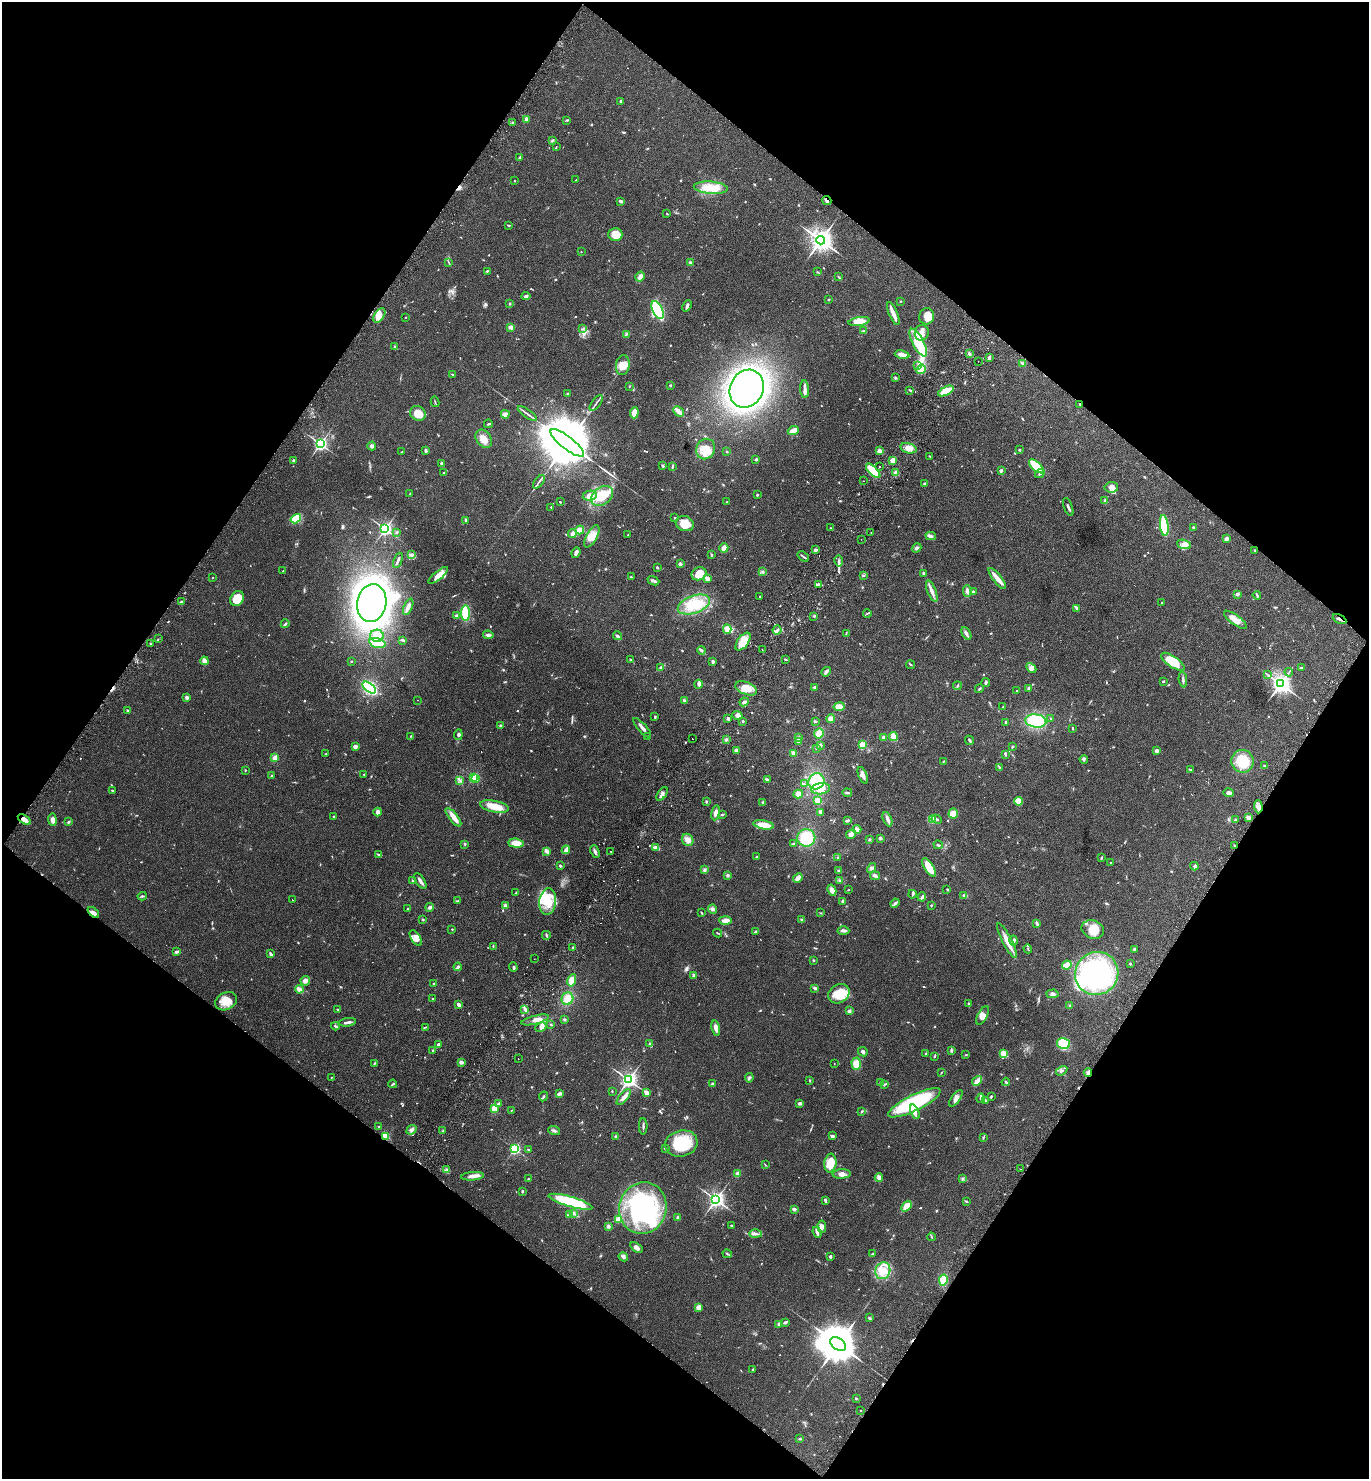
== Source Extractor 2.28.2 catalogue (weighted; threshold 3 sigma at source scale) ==
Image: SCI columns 204-5669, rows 41-5946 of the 6012 x 5983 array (HDU 1 of 3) = the unmasked area's bounding box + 8 px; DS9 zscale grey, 4 x 4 block average (1 PNG px = mean of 4 x 4 image px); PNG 1371 x 1481 px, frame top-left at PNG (2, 2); each listed source drawn as its Kron ellipse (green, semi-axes under 4 px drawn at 4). Shown black and unused: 49% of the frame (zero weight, under 2 of 3 exposures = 3% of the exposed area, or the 3 px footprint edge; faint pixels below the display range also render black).
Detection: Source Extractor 2.28.2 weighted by HDU 2 'WHT'. Background 0.086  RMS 0.0078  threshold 0.0351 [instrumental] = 3 sigma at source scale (4.5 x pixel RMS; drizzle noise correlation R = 1.50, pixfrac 1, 0.05/0.05 arcsec/px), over >= 5 px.
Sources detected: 911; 7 too faint to see at this stretch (4 x 4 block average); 7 inside a brighter object's white glare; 9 cosmic-ray / hot-pixel residue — neither listed nor drawn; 18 coinciding with a brighter row at this scale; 57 inside a brighter listed object's ellipse — not listed separately; of the other 813, all 500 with FLUX_AUTO >= 2.75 (the completeness limit of this list) listed and drawn (313 fainter detections not listed), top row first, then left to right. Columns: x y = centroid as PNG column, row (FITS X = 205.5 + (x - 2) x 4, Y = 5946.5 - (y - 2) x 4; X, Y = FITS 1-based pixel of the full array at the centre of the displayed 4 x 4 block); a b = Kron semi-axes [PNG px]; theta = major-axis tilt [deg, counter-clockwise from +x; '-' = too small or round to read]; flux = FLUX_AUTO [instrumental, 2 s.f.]
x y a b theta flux
621 101 2 2 - 18
526 119 3 2 - 14
567 120 3 2 - 3.4
513 123 2 2 - 6.5
552 141 3 2 - 2.8
556 147 3 2 - 3.2
520 157 3 2 - 4.1
576 180 4 2 - 2.8
514 181 2 2 - 2.8
711 188 17 6 -5 72
827 200 5 2 - 11
621 201 4 2 - 13
667 214 3 2 - 3.1
509 225 3 2 - 3.4
615 234 7 6 - 69
821 240 4 4 - 4800
581 252 2 2 - 4.4
449 263 3 2 - 3
691 263 4 3 - 7.3
487 271 3 2 - 4.7
817 272 2 2 - 3.6
640 277 5 3 - 20
839 277 4 2 - 3.7
526 296 4 2 - 8.3
828 299 2 2 - 3.7
900 301 2 2 - 4.1
510 304 3 2 - 3.6
687 306 6 2 65 15
658 310 10 5 -64 480
893 313 12 2 -67 55
379 315 8 5 57 28
927 316 8 7 - 47
405 317 2 2 - 4.9
859 321 11 4 10 61
511 327 3 2 - 26
582 329 2 2 - 3.1
864 331 3 2 - 4.4
922 333 8 7 - 35
626 334 4 2 - 5.5
918 343 15 5 -62 210
395 346 2 2 - 4.1
969 354 3 2 - 12
902 355 7 3 -12 38
989 358 4 2 - 16
978 361 2 2 - 3.8
1023 364 3 2 - 8
623 365 10 7 82 47
918 366 2 2 - 4
921 369 5 3 - 18
452 374 3 2 - 3.2
895 378 3 3 - 5.3
670 385 3 2 - 3.5
629 386 2 2 - 3
747 389 19 16 64 1900
805 389 9 3 -86 19
910 390 4 2 - 5.7
946 391 8 3 26 100
567 394 3 2 - 4.5
435 402 5 2 - 3.4
596 403 9 2 52 9.1
1080 404 3 2 - 3
678 411 6 2 -43 43
418 413 8 7 - 67
634 413 5 4 - 31
505 414 4 3 - 21
527 414 11 2 -35 13
488 424 4 2 - 4.4
793 430 5 3 - 37
484 439 10 7 -56 41
567 443 21 6 -38 69000
320 444 2 2 - 1500
372 446 4 4 - 11
908 448 8 5 -16 31
706 449 10 9 - 61
426 450 3 2 - 10
1019 450 2 2 - 5.8
727 451 2 2 - 5.2
879 451 4 4 - 12
402 452 3 2 - 4.1
930 456 3 2 - 2.8
756 459 2 2 - 22
293 460 2 2 - 17
893 460 2 2 - 140
441 463 2 2 - 15
662 465 3 2 - 3.9
879 466 2 2 - 4.8
1036 466 9 4 -42 140
672 467 4 2 - 5.4
873 471 9 4 -46 140
1001 471 2 2 - 36
443 473 2 2 - 14
896 473 2 2 - 130
1040 473 5 3 - 9.3
863 481 2 2 - 5.7
539 482 8 2 51 10
925 484 2 2 - 42
1111 487 7 5 7 25
410 494 3 2 - 3.3
757 495 3 2 - 4.6
590 496 7 5 10 27
602 496 12 8 37 120
1105 501 4 3 - 6.7
560 502 2 2 - 4.2
727 502 3 2 - 2.8
551 507 2 2 - 2.9
1068 507 9 2 -68 9.9
675 518 3 2 - 5
296 519 5 3 - 96
466 520 3 2 - 8.1
685 524 9 7 -21 78
1164 526 10 4 -84 220
1193 527 2 2 - 10
830 528 2 2 - 2.9
385 529 2 2 - 1300
580 530 4 3 - 41
396 532 3 2 - 4.7
871 532 2 2 - 3.6
572 533 4 3 - 13
628 535 2 2 - 4.1
592 536 12 5 61 42
931 536 5 4 - 11
861 539 2 2 - 3.8
1226 539 3 2 - 21
1184 544 7 4 -19 21
724 548 5 3 - 27
917 548 5 3 - 8.3
815 550 2 2 - 14
1255 550 2 2 - 3.1
576 552 5 2 - 16
411 555 3 3 - 8.2
711 555 3 2 - 4.1
803 557 6 2 -39 6.3
398 560 8 2 68 12
839 561 5 2 - 9.8
680 564 3 2 - 14
657 567 2 2 - 6.1
283 571 2 2 - 2.9
763 572 3 2 - 4.5
924 573 3 2 - 10
699 574 7 6 - 78
438 575 12 3 39 50
863 575 3 2 - 4.6
213 577 2 2 - 3.3
631 577 4 2 - 4.7
707 578 4 3 - 22
997 578 13 3 -52 38
653 581 6 2 -22 13
819 585 4 2 - 26
932 591 11 3 -69 26
967 591 6 3 -87 14
973 592 3 2 - 21
1237 594 2 2 - 37
1257 595 4 2 - 5.9
760 596 2 2 - 3.4
237 599 8 6 54 78
181 602 2 2 - 3.7
372 603 19 14 79 2400
1162 603 2 2 - 3.4
694 604 17 8 20 140
408 607 9 3 67 20
1077 608 3 3 - 6.8
465 613 8 4 -90 140
867 613 4 2 - 4.5
456 616 3 2 - 9.5
814 616 2 2 - 2.8
1340 619 7 2 -27 11
1235 620 14 5 -36 47
285 624 4 2 - 9.7
727 629 4 3 - 45
777 630 4 2 - 7.5
846 633 3 2 - 3.3
966 633 7 3 -59 13
488 635 5 3 - 11
377 636 7 6 - 42
617 636 5 2 - 10
158 639 2 2 - 6.4
403 640 4 2 - 7.3
743 642 10 5 53 79
377 643 8 4 -13 69
150 644 2 2 - 3.5
762 649 2 2 - 8.8
701 650 4 2 - 10
785 659 2 2 - 4.5
630 660 3 2 - 4.5
204 661 4 3 - 32
351 661 2 2 - 8.9
713 662 3 2 - 9.6
1173 662 14 5 -34 88
910 664 4 2 - 3.6
661 667 3 3 - 6.8
1031 668 6 3 -46 12
1301 668 3 2 - 4.1
826 672 5 3 - 9
1289 672 4 2 - 3.3
1268 675 3 2 - 3.7
1183 680 8 2 -85 9.3
1163 681 2 2 - 4.6
986 682 4 2 - 7
698 684 4 3 - 14
1280 684 3 3 - 3700
957 686 4 2 - 5.6
369 687 8 4 -38 530
815 687 3 2 - 7.8
746 688 11 6 -20 63
979 688 4 2 - 4.9
1029 688 3 2 - 8.5
1017 691 4 2 - 4.3
187 697 2 2 - 15
417 700 2 2 - 4.9
684 701 3 2 - 4.7
744 702 5 2 - 11
839 707 5 4 - 35
1003 707 3 2 - 3.8
127 710 3 2 - 3.8
737 715 5 4 - 18
655 717 2 2 - 5.7
728 718 3 2 - 12
1051 718 2 2 - 3.1
831 719 4 4 - 21
815 721 3 2 - 6.5
1036 721 10 6 -7 210
743 722 2 2 - 3.4
1006 722 3 2 - 6.8
501 725 4 2 - 5.7
642 728 12 2 -48 23
1072 728 3 2 - 4.5
819 734 5 4 - 51
458 735 5 3 - 8.9
411 736 2 2 - 3.1
893 736 4 3 - 43
648 737 3 2 - 4.5
798 738 4 3 - 11
883 738 3 3 - 14
692 739 2 2 - 4.7
726 739 3 2 - 10
969 740 4 2 - 7.1
798 742 4 3 - 6.2
820 745 3 2 - 10
862 745 2 2 - 240
355 746 4 3 - 14
1012 747 3 2 - 3.3
816 748 2 2 - 3.5
736 750 3 2 - 24
1157 751 2 2 - 62
793 753 3 3 - 16
326 754 2 2 - 5.1
1005 755 3 2 - 3.9
275 758 3 3 - 21
1084 759 4 2 - 9.9
944 761 2 2 - 3
1243 761 11 11 - 120
1265 766 4 2 - 6.5
999 767 4 2 - 6.3
245 770 2 2 - 2.9
1190 770 3 2 - 4.1
364 774 2 2 - 5.5
863 775 9 3 -67 24
272 776 2 2 - 6.7
473 778 2 2 - 370
475 778 2 2 - 140
460 780 3 2 - 4.8
767 780 3 2 - 13
816 781 8 7 - 110
804 784 4 2 - 5.1
821 789 9 5 8 37
112 791 3 2 - 4.5
847 793 5 2 - 6.2
1229 793 5 3 - 20
662 794 7 3 56 15
798 794 4 4 - 31
817 801 3 3 - 32
1018 801 4 4 - 60
706 802 3 2 - 5.5
763 802 3 2 - 3.5
494 806 14 5 -10 76
1258 807 6 4 -86 19
378 812 4 3 - 15
821 812 3 3 - 16
716 813 7 3 81 20
953 813 5 4 - 41
722 814 3 2 - 5
334 816 3 2 - 3
453 817 11 3 -52 40
1248 817 2 2 - 77
24 819 7 3 -33 30
887 819 7 3 -66 17
933 819 3 3 - 41
937 819 5 2 - 5.9
52 820 6 4 -86 21
1235 820 4 2 - 5.3
847 821 3 2 - 9
68 822 3 2 - 6.6
764 825 10 3 -10 66
857 829 4 3 - 18
851 834 5 3 - 26
806 838 9 8 - 150
880 838 2 2 - 17
870 839 3 3 - 4.7
688 840 6 5 - 27
516 843 8 4 -4 58
465 844 3 2 - 4
793 844 2 2 - 2.8
938 845 5 2 - 6.3
1235 846 3 2 - 4.4
656 848 2 2 - 21
566 850 4 3 - 20
547 851 3 2 - 29
595 852 6 2 -66 16
611 852 2 2 - 13
379 855 3 2 - 5.9
757 857 2 2 - 7
838 857 2 2 - 5.7
1101 858 3 2 - 6.2
1110 863 2 2 - 4.5
560 866 2 2 - 8.9
1194 866 4 3 - 6.8
929 867 10 4 -57 71
871 868 5 3 - 11
704 870 3 3 - 9.1
838 871 3 2 - 3.9
728 875 3 3 - 7.4
875 876 5 3 - 13
798 878 5 3 - 27
840 880 3 2 - 3.6
413 881 4 2 - 4.4
420 881 9 2 -58 18
947 889 3 2 - 3.9
832 890 6 4 -62 28
848 890 3 2 - 2.9
516 893 4 2 - 3.9
912 894 4 2 - 6
964 895 4 2 - 5.9
142 896 4 2 - 5
922 897 4 3 - 9.4
292 900 2 2 - 15
458 901 3 2 - 4.6
843 901 3 2 - 8
548 902 13 8 83 85
895 903 4 2 - 13
505 905 3 3 - 9.7
931 905 3 2 - 3.2
430 907 4 3 - 9.3
408 909 2 2 - 9.5
713 909 5 4 - 13
93 912 6 3 -42 16
701 913 3 2 - 4.3
820 913 3 2 - 2.8
423 919 2 2 - 2.8
802 919 3 2 - 4.6
726 920 6 3 -2 33
1037 923 4 2 - 11
452 929 2 2 - 3
1093 929 11 9 -22 76
843 931 6 2 -2 15
756 932 3 2 - 3.8
718 933 4 2 - 3.5
546 935 4 2 - 5.5
416 938 9 4 -58 32
1007 940 19 5 -63 50
1014 941 5 3 - 8.5
493 946 3 2 - 3.1
573 947 2 2 - 3.2
1028 949 4 2 - 4.1
1135 949 3 3 - 9.8
176 952 4 2 - 11
271 954 3 2 - 9.1
534 959 2 2 - 2.9
813 960 2 2 - 5.8
1130 964 2 2 - 7.7
1067 965 5 3 - 93
458 967 4 2 - 12
513 967 5 2 - 5.9
1097 973 22 21 - 840
694 975 3 2 - 7.7
572 980 6 3 77 50
305 981 5 4 - 19
434 984 2 2 - 6.9
815 988 4 2 - 11
299 989 4 3 - 23
839 994 11 9 35 110
1052 994 6 3 3 12
433 999 3 2 - 3.9
567 999 6 6 - 49
226 1001 11 8 25 57
968 1003 3 2 - 4.8
458 1005 4 3 - 17
1070 1005 3 2 - 4.1
337 1009 2 2 - 6
525 1009 4 2 - 7.2
849 1011 4 3 - 10
982 1016 10 4 62 29
535 1020 14 3 14 30
564 1020 3 2 - 7.5
348 1022 8 2 9 18
551 1025 3 2 - 3.5
335 1026 4 2 - 5.7
425 1027 3 2 - 3.6
541 1027 6 3 26 12
716 1028 8 3 -79 22
438 1044 2 2 - 32
650 1044 3 3 - 6.2
1063 1044 6 5 - 120
952 1050 3 3 - 5.3
433 1051 2 2 - 3.1
863 1052 5 3 - 8.7
926 1054 3 2 - 6.4
1004 1054 4 3 - 68
966 1055 3 2 - 3.6
934 1056 3 2 - 4.3
518 1059 2 2 - 3.2
461 1062 4 3 - 12
374 1063 4 2 - 3.3
834 1064 2 2 - 3
856 1064 6 4 -89 45
1062 1071 6 2 32 8.2
941 1073 3 2 - 2.8
1088 1073 4 2 - 8.1
331 1077 2 2 - 4
749 1078 4 3 - 9.3
629 1080 2 2 - 2100
810 1080 3 2 - 3.4
977 1081 5 3 - 19
1006 1082 4 2 - 7
880 1083 3 2 - 5.1
393 1084 4 2 - 5.7
712 1084 3 2 - 12
885 1084 3 2 - 5.6
612 1091 2 2 - 3.5
646 1093 3 3 - 22
559 1094 4 2 - 16
543 1096 5 2 - 5.2
624 1097 10 3 49 20
991 1097 3 2 - 6.4
956 1098 9 4 52 20
981 1098 5 3 - 8.4
985 1100 3 2 - 4.3
499 1103 3 3 - 7.5
800 1103 3 2 - 14
914 1103 29 8 26 420
495 1108 3 2 - 77
512 1110 3 2 - 2.9
862 1111 3 2 - 4.4
915 1112 7 3 -66 23
643 1126 8 2 -89 9.1
379 1127 3 2 - 4.7
412 1130 5 4 - 15
442 1131 3 2 - 3.5
554 1131 6 3 -21 9.3
385 1136 4 3 - 34
616 1136 3 2 - 7.2
832 1136 3 2 - 12
983 1138 3 2 - 4.2
681 1143 16 13 14 190
515 1149 2 2 - 750
665 1149 2 2 - 3.9
528 1150 3 2 - 5.2
830 1163 9 6 84 82
765 1165 3 2 - 2.8
1021 1169 2 2 - 4
447 1170 4 2 - 6.1
737 1174 4 3 - 19
842 1174 9 4 3 23
473 1176 11 3 4 26
879 1177 4 3 - 19
528 1179 3 2 - 3.9
963 1179 2 2 - 2.8
522 1191 2 2 - 7.3
716 1200 3 2 - 1900
825 1200 4 2 - 9.9
966 1201 3 2 - 3.8
570 1202 23 5 -16 310
906 1206 6 3 51 49
643 1208 26 23 73 650
794 1209 3 3 - 10
574 1213 3 2 - 4.1
570 1215 4 3 - 7.3
678 1217 3 2 - 14
618 1219 4 4 - 23
732 1225 2 2 - 4.6
608 1226 3 3 - 9.1
822 1227 6 4 -88 21
817 1232 5 2 - 22
755 1234 6 3 0 14
932 1237 4 2 - 3.3
636 1247 7 4 -35 18
727 1254 5 2 - 5.9
873 1254 4 2 - 4.6
830 1256 2 2 - 14
623 1257 5 3 - 12
883 1271 8 7 - 62
943 1280 5 4 - 69
699 1307 2 2 - 83
869 1318 3 2 - 4.6
785 1322 2 2 - 12
779 1324 3 3 - 9.3
838 1344 9 5 -34 22000
753 1369 2 2 - 13
856 1399 2 2 - 5.3
861 1410 2 2 - 3.2
800 1439 3 2 - 3.5
Overlapping masked pixels (flux is a lower limit): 7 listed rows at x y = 827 200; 1080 404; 1340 619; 24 819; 1235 846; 93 912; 385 1136
Diffuse or blended objects may show on this block-average render without a row.